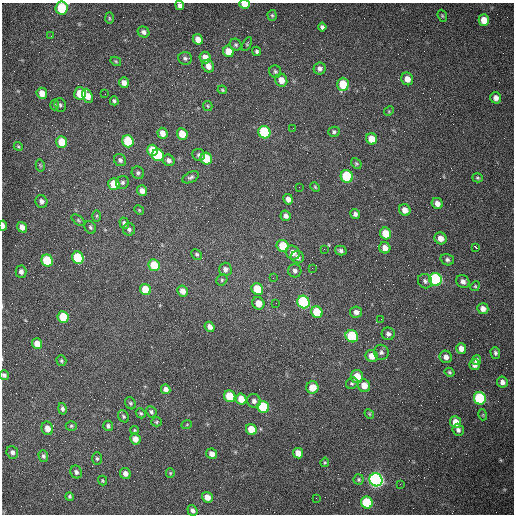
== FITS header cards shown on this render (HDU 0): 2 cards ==
NAXIS1  =                  512 /fastest changing axis
NAXIS2  =                  512 /next to fastest changing axis

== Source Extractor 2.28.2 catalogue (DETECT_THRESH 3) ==
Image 512 x 512 px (HDU 0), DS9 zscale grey, 1 PNG px = 1 image px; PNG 516 x 516 px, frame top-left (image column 1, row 512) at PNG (2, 3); each listed source drawn as its Kron ellipse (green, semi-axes under 4 px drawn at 4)
Background 1470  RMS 22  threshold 66.1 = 3 sigma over >= 5 px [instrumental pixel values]
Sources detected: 171; all 171 listed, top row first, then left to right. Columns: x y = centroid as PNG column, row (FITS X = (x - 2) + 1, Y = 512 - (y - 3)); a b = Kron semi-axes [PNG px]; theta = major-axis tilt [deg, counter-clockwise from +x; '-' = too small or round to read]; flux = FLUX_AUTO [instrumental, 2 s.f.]
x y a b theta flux
245 4 5 4 - 22000
180 5 5 4 - 5700
62 8 6 6 - 91000
272 15 5 4 - 2000
442 16 6 4 -68 1900
109 18 6 4 -88 1900
484 20 6 5 - 18000
322 27 4 4 - 3800
144 32 6 5 - 5100
51 36 3 2 - 1400
198 39 5 4 - 11000
247 44 7 3 62 1700
236 45 6 5 - 2600
228 51 6 5 - 22000
257 51 5 4 - 2800
185 58 7 6 - 3700
205 58 6 5 - 14000
116 61 6 4 -31 1600
208 66 6 5 - 10000
320 69 6 5 - 5700
275 71 6 6 - 2900
407 79 6 6 - 12000
281 80 7 6 - 13000
124 83 5 5 - 8700
343 84 6 6 - 40000
222 90 5 3 - 1600
42 93 5 5 - 14000
80 93 6 6 - 34000
105 94 2 2 - 640
88 96 7 5 -69 15000
496 98 6 5 - 6900
114 101 4 4 - 2800
55 105 5 3 - 1600
60 105 7 5 -72 3100
208 106 5 4 - 1600
389 111 5 4 - 1600
293 128 2 2 - 670
264 132 6 6 - 150000
334 132 6 5 - 2800
162 133 5 5 - 11000
182 134 6 5 - 22000
371 139 6 5 - 20000
128 141 6 5 - 66000
62 142 6 5 - 33000
18 146 5 3 - 1600
153 150 5 5 - 45000
158 155 6 6 - 110000
199 155 6 5 - 3400
206 159 6 5 - 50000
120 160 6 5 - 4600
169 160 6 5 - 6000
356 164 6 4 -49 2100
40 165 6 4 -78 2200
138 173 6 6 - 3400
347 176 6 6 - 110000
191 177 9 5 26 3700
477 178 5 4 - 2100
122 182 7 6 - 4000
114 184 6 5 - 33000
299 187 2 2 - 1000
315 187 5 3 - 1600
142 191 5 5 - 8700
288 199 5 4 - 8300
41 201 6 6 - 5700
437 203 6 5 - 8800
139 210 5 4 - 1600
405 210 6 5 - 11000
355 214 5 4 - 4700
97 216 6 4 90 1800
286 216 5 5 - 5300
78 220 8 4 -36 2100
124 223 6 4 -70 5500
3 226 5 3 - 7800
22 227 5 4 - 10000
90 227 7 5 -58 2800
129 229 6 6 - 3500
386 233 6 5 - 25000
441 238 6 5 - 11000
283 246 6 5 - 43000
476 247 4 3 - 6100
385 248 6 5 - 11000
324 249 2 2 - 670
341 250 6 5 - 3600
293 253 7 6 - 12000
197 254 6 4 -45 2500
298 257 6 6 - 5800
78 258 6 5 - 98000
447 260 7 5 -19 3700
47 261 6 5 - 84000
154 265 6 5 - 36000
312 268 2 2 - 840
225 269 7 6 - 5600
295 271 6 6 - 4800
21 272 6 5 - 5000
273 278 2 2 - 710
436 279 6 6 - 280000
222 280 6 5 - 2600
425 281 7 6 - 4200
463 282 7 6 - 6500
475 286 5 4 - 1900
145 289 6 5 - 32000
257 289 6 5 - 41000
182 291 6 5 - 11000
303 302 6 6 - 200000
258 303 6 6 - 16000
276 303 2 2 - 1100
483 309 5 5 - 8300
317 312 6 5 - 50000
356 312 6 5 - 6500
63 317 6 5 - 54000
381 319 2 2 - 940
210 327 5 4 - 7500
388 334 6 6 - 5400
352 336 6 6 - 110000
37 344 5 5 - 17000
461 348 5 5 - 11000
381 352 7 7 - 4800
495 353 6 5 - 3200
372 356 6 5 - 16000
446 357 6 6 - 7900
476 360 5 4 - 4700
61 361 5 5 - 2200
474 365 5 5 - 7500
449 372 5 4 - 2200
4 375 5 4 - 3700
357 377 6 6 - 27000
502 382 5 5 - 6700
352 383 6 5 - 3100
364 386 6 6 - 16000
312 387 6 6 - 22000
166 389 5 4 - 6200
230 396 6 5 - 50000
480 398 6 6 - 160000
241 399 6 5 - 17000
254 401 7 6 - 5100
130 403 6 5 - 2500
263 407 6 5 - 98000
62 409 6 4 -76 3800
151 412 6 5 - 3400
141 413 5 4 - 2300
369 414 5 4 - 1600
483 415 5 3 - 1400
124 416 6 5 - 2600
156 422 5 4 - 1900
456 422 6 5 - 21000
187 424 5 3 - 1200
71 426 5 4 - 2100
108 426 5 5 - 3800
47 428 7 5 -76 12000
251 429 6 5 - 28000
135 430 4 3 - 1600
458 430 6 5 - 4500
135 439 5 5 - 13000
12 452 6 5 - 5000
298 453 5 5 - 13000
212 454 5 5 - 8400
43 456 6 5 - 3200
97 458 6 5 - 2700
325 462 4 4 - 1800
76 472 6 5 - 4800
125 473 6 5 - 8400
170 473 4 4 - 1600
359 479 5 5 - 2300
103 480 5 4 - 2000
376 480 6 6 - 710000
400 484 2 2 - 640
70 497 4 4 - 2300
207 497 5 5 - 13000
316 498 2 2 - 3700
367 503 6 6 - 91000
192 510 6 4 -53 4600
At the frame edge (FLAGS 8, measured only in part): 5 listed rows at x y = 245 4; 180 5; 62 8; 3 226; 4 375